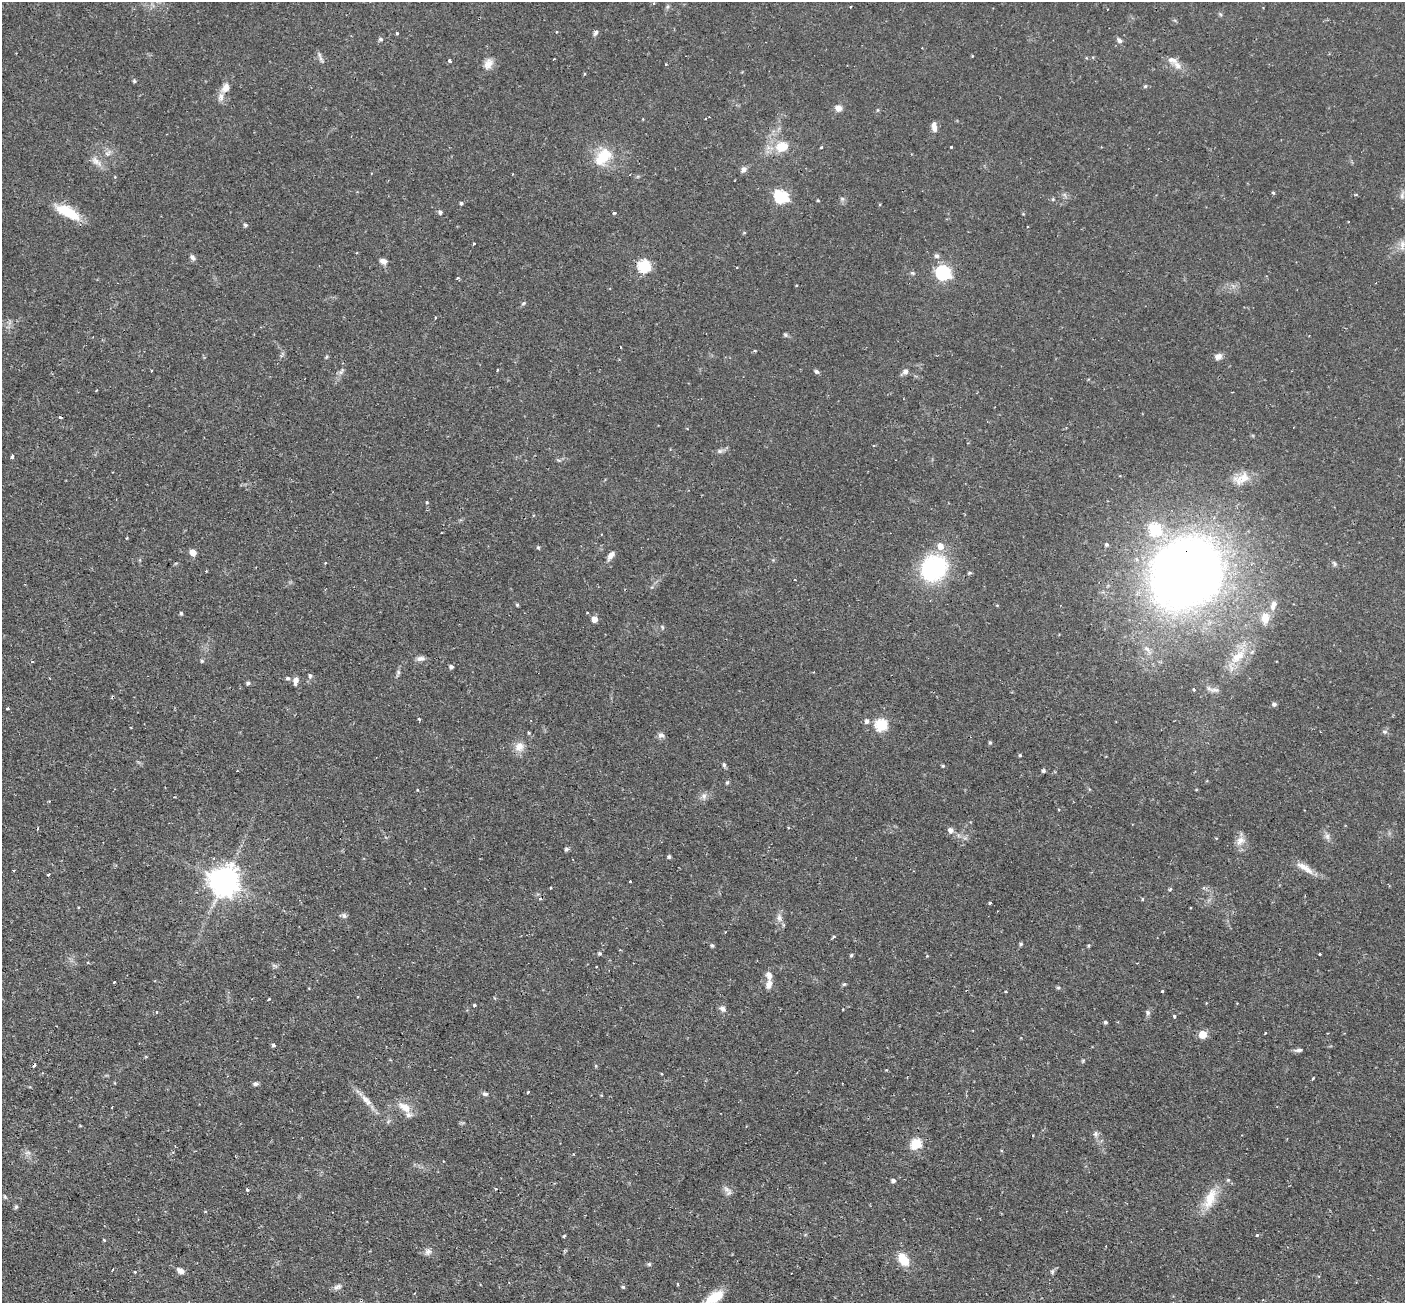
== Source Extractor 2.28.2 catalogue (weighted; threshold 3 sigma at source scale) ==
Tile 7 of 4 x 4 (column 3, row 2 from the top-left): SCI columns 2810-4212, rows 2890-4190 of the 5629 x 5644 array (HDU 1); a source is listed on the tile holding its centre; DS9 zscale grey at full resolution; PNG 1407 x 1305 px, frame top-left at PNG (2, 2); no overlay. Shown black and unused: <1% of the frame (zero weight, under 2 of 3 exposures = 1% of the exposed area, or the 3 px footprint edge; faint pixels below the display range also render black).
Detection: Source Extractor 2.28.2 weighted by HDU 2 'WHT'; one run over the whole footprint, this tile lists its part. Background 0.0673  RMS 0.0044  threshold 0.02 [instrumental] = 3 sigma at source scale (4.5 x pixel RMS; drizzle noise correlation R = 1.50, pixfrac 1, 0.05/0.05 arcsec/px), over >= 5 px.
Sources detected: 186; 6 cosmic-ray / hot-pixel residue — not listed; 6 inside a brighter listed object's ellipse — not listed separately; the other 174 listed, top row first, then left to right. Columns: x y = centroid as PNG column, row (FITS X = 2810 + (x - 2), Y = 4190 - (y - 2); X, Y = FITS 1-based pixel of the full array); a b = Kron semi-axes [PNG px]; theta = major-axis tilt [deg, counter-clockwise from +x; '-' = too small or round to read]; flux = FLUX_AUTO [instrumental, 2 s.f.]
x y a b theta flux
556 32 3 3 - 0.4
397 33 3 3 - 0.7
596 33 8 5 57 1.1
380 39 5 4 - 0.92
1119 41 6 5 - 1.2
320 58 11 4 -75 1.3
553 59 3 2 - 0.35
449 61 3 3 - 2.5
488 64 15 10 56 3.6
1177 65 15 8 -52 3.4
134 81 4 4 - 0.65
1145 86 5 4 - 0.61
225 88 13 9 63 3.3
839 108 8 7 - 2.5
934 128 8 7 - 2
782 147 12 10 18 8.7
821 147 4 2 - 0.36
951 147 3 3 - 0.47
603 157 24 14 49 13
96 161 18 8 -40 3.3
743 170 8 6 51 1.7
1273 193 4 4 - 0.58
1402 196 8 5 73 1.2
781 197 7 6 - 54
1053 199 5 4 - 0.52
461 203 4 4 - 0.76
68 212 29 11 -28 14
440 212 5 5 - 0.98
614 213 4 3 - 0.57
245 225 5 4 - 0.96
744 233 5 3 - 0.43
474 244 3 2 - 0.44
1402 245 15 7 85 2.6
936 256 7 6 - 1.1
192 257 8 6 -50 1.3
383 261 9 6 -24 1.9
644 266 6 6 - 47
913 273 6 4 -12 0.69
943 273 7 6 - 88
458 278 4 3 - 0.64
523 303 6 4 45 0.61
436 317 3 2 - 0.48
786 335 6 5 - 0.84
1218 356 9 7 29 2.2
326 357 6 3 71 0.53
152 371 3 2 - 0.56
341 371 12 4 62 1.4
816 371 7 5 -54 0.82
905 371 7 6 - 1.7
874 445 3 3 - 0.52
720 451 8 6 20 1.2
12 456 4 3 - 1.7
1242 478 24 12 22 6.7
427 502 4 3 - 0.69
1155 529 6 6 - 42
126 538 3 3 - 0.47
1106 545 5 4 - 0.93
940 546 7 7 - 3.9
538 547 5 4 - 0.53
193 552 6 6 - 3.2
611 555 12 6 52 2.2
1334 563 8 4 -63 0.78
934 568 23 19 42 57
1187 573 47 41 32 720
517 605 4 4 - 0.57
997 605 5 3 - 0.37
1273 605 14 8 67 3.2
181 613 5 4 - 0.8
587 613 3 2 - 0.46
1265 618 12 9 89 6
594 619 5 5 - 4.2
662 627 6 3 -71 0.51
1147 649 11 6 -49 2
1237 657 24 11 40 9.7
421 659 11 6 8 1.8
202 661 4 4 - 0.66
451 667 5 4 - 1.1
398 672 6 6 - 0.86
310 676 6 5 - 1
288 678 5 5 - 0.97
295 681 10 6 79 2.1
248 683 5 4 - 0.92
1193 690 3 3 - 0.94
1215 690 13 6 -3 1.9
1274 704 6 5 - 1.1
7 708 3 3 - 0.58
419 719 3 3 - 0.73
867 721 6 5 - 1.6
881 725 6 6 - 45
131 727 3 2 - 0.41
1385 732 7 5 -17 0.86
528 733 4 3 - 0.58
661 735 8 7 - 1.6
990 742 4 4 - 0.65
519 747 14 12 37 4.1
1020 755 4 3 - 0.57
724 764 6 5 - 0.81
943 766 4 3 - 0.59
1043 770 4 4 - 0.99
727 782 6 4 68 0.67
417 790 3 3 - 0.45
704 796 8 6 70 1.6
175 797 3 3 - 0.42
38 828 3 2 - 0.45
951 830 6 6 - 2.1
1327 836 9 6 -75 1.6
1240 841 13 9 49 3.6
566 849 5 5 - 1
669 857 4 4 - 0.94
1305 868 27 7 -32 5
14 870 3 2 - 0.46
48 875 3 3 - 0.64
224 881 9 9 - 680
630 881 3 3 - 0.67
550 888 3 2 - 0.41
1170 890 4 3 - 0.65
1142 899 4 4 - 0.48
990 903 3 3 - 0.62
344 916 8 7 - 1.2
779 918 12 6 -84 2.2
834 936 5 3 - 0.52
1021 944 4 4 - 0.76
712 945 5 4 - 0.76
1088 945 5 4 - 0.52
620 950 3 3 - 0.44
600 953 4 4 - 0.81
1320 954 3 3 - 0.7
851 955 3 3 - 0.71
927 956 4 3 - 0.36
114 982 3 3 - 0.59
769 984 12 7 73 2.5
844 984 5 5 - 0.6
1058 988 5 4 - 0.62
1006 991 4 2 - 0.43
1162 991 3 3 - 1.5
268 999 3 2 - 0.78
474 1005 3 3 - 0.65
722 1009 9 7 -41 1.7
156 1012 4 2 - 0.37
1148 1013 7 5 -61 1
1174 1016 3 3 - 4.4
1105 1022 4 4 - 0.86
1203 1034 5 5 - 12
273 1045 4 3 - 1.2
1298 1050 12 5 2 1.4
596 1066 5 3 - 0.46
1313 1079 4 3 - 0.62
255 1084 7 5 -12 1.1
528 1092 4 3 - 0.38
485 1094 7 5 -14 1
366 1100 20 8 -49 4.2
405 1107 19 10 -33 5.7
1096 1134 7 6 - 1.2
916 1144 6 5 - 26
28 1153 9 4 0 1.1
893 1181 4 4 - 1.3
727 1189 12 7 -41 2.1
247 1190 4 4 - 0.7
5 1197 6 4 -46 0.67
1210 1198 32 13 67 9.6
16 1207 6 5 - 0.79
1257 1235 3 3 - 1.7
564 1236 3 2 - 0.7
104 1240 3 3 - 0.44
428 1252 10 8 61 1.9
903 1259 17 11 -56 7.6
649 1264 5 5 - 0.73
181 1271 9 6 -35 2.3
135 1272 4 3 - 0.41
1052 1272 6 5 - 0.82
677 1284 4 3 - 0.36
337 1287 12 6 16 1.7
623 1287 5 4 - 0.64
713 1298 28 11 35 10
Overlapping masked pixels (flux is a lower limit): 2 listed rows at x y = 934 568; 1187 573
Isophote crosses this tile's border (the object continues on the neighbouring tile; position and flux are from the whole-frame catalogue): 1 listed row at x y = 713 1298